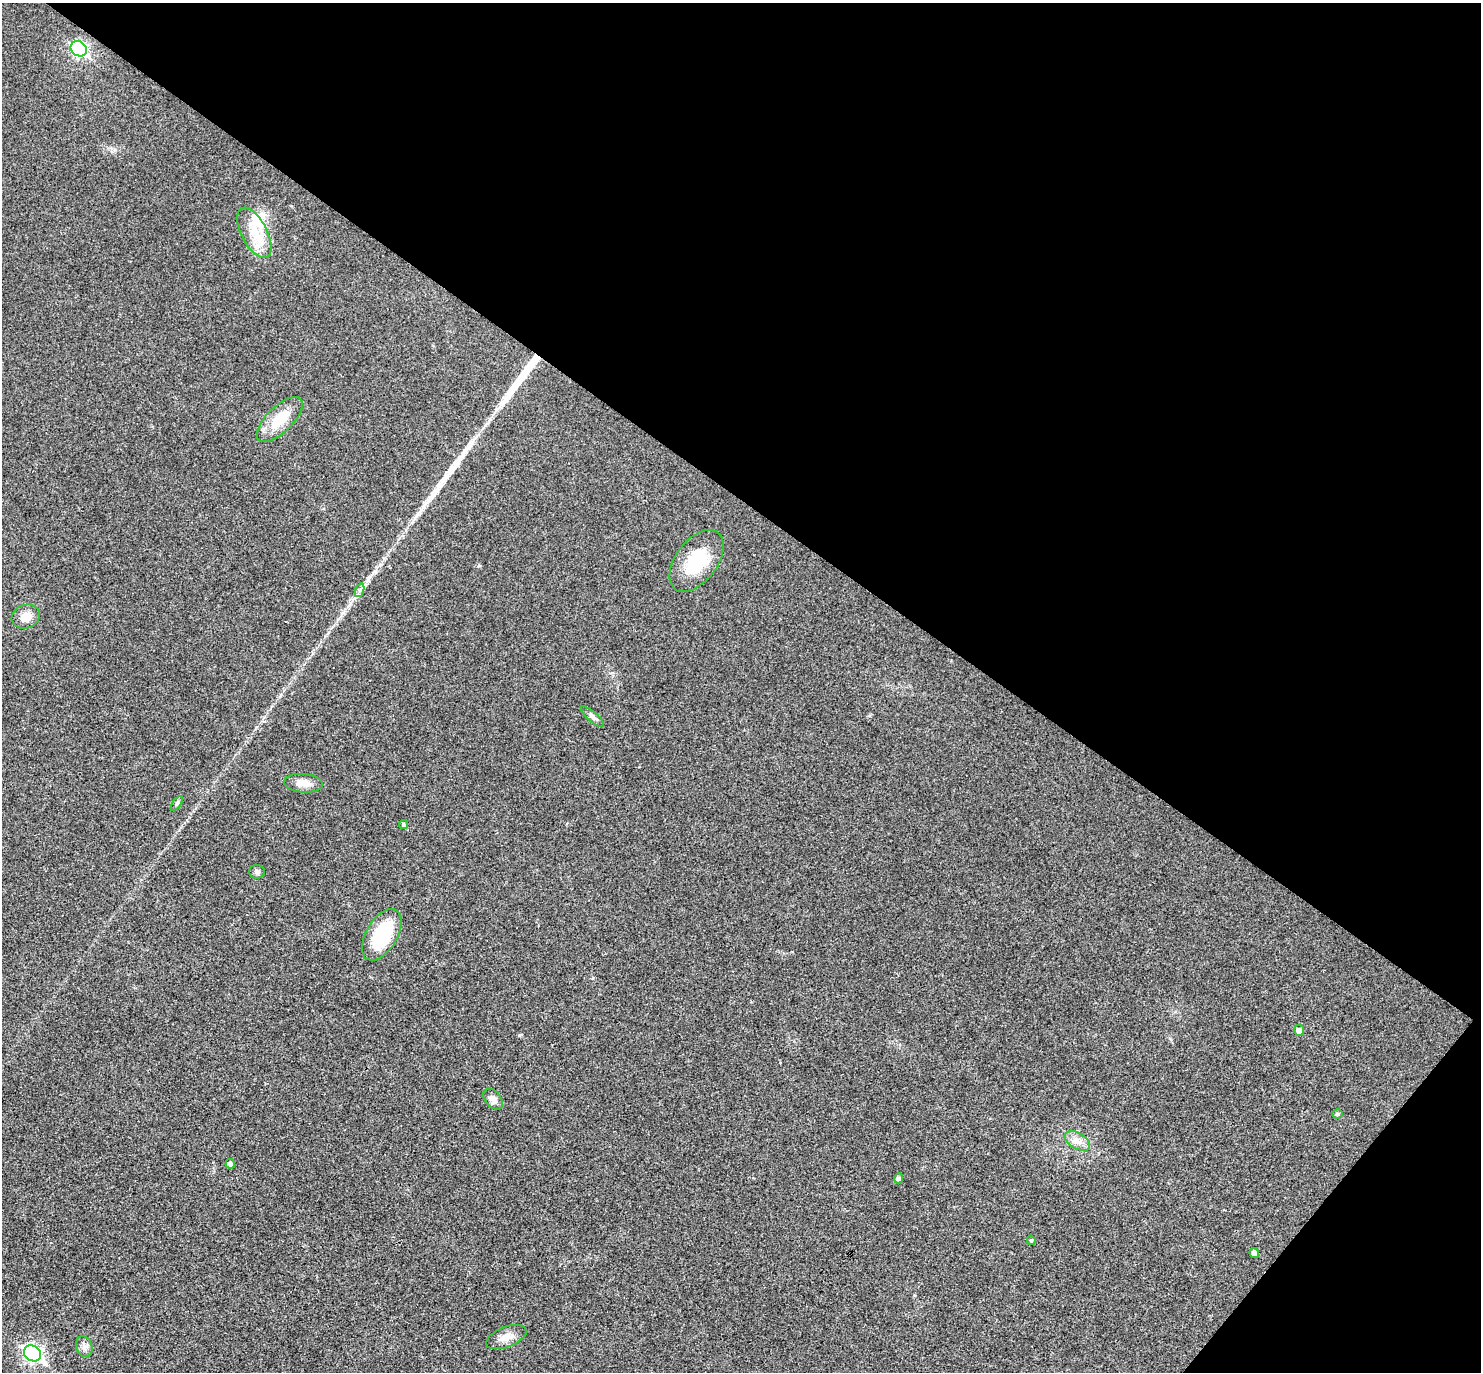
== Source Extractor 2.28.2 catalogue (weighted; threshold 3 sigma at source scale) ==
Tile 8 of 4 x 4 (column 4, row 2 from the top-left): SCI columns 4443-5921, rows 3035-4404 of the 5923 x 5927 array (HDU 1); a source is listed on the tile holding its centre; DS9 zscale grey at full resolution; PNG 1483 x 1374 px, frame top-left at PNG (2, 3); each listed source drawn as its Kron ellipse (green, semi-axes under 4 px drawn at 4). Shown black and unused: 39% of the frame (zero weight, under 3 of 4 exposures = <1% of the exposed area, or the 3 px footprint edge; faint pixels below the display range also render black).
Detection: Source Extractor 2.28.2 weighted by HDU 2 'WHT'; one run over the whole footprint, this tile lists its part. Background 0.0226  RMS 0.0056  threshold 0.0254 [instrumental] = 3 sigma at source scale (4.5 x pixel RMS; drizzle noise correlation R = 1.50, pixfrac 1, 0.05/0.05 arcsec/px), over >= 5 px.
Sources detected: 27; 1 inside a brighter object's white glare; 2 long thin detections or spike segments (spike, bleed or trail) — neither listed nor drawn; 1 inside a brighter listed object's ellipse — not listed separately; the other 23 listed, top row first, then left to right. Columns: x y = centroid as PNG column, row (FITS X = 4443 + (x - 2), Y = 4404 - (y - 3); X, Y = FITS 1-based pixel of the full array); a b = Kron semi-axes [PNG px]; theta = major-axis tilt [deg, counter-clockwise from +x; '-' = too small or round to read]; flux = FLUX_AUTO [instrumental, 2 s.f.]
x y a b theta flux
79 49 8 7 - 100
254 233 27 12 -62 13
280 419 29 13 44 15
697 561 35 20 53 25
360 590 7 4 71 1.3
26 616 14 11 20 5.5
592 717 14 5 -42 2
303 783 19 9 -5 5.3
177 803 8 4 54 1
404 824 4 4 - 1
257 872 8 7 - 1.6
382 935 28 15 60 32
1299 1030 5 5 - 3
493 1099 12 7 -50 3.5
1337 1114 5 4 - 1
1077 1141 14 8 -31 4.3
230 1164 4 4 - 1.7
898 1178 5 4 - 1.7
1031 1240 5 4 - 0.85
1254 1253 5 4 - 2.3
506 1337 21 10 21 5.6
84 1347 10 8 -71 2.6
33 1353 9 7 -33 150
Unlisted compact peaks at least as high as the median listed source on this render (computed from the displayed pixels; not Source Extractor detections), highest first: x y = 519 1035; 350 603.